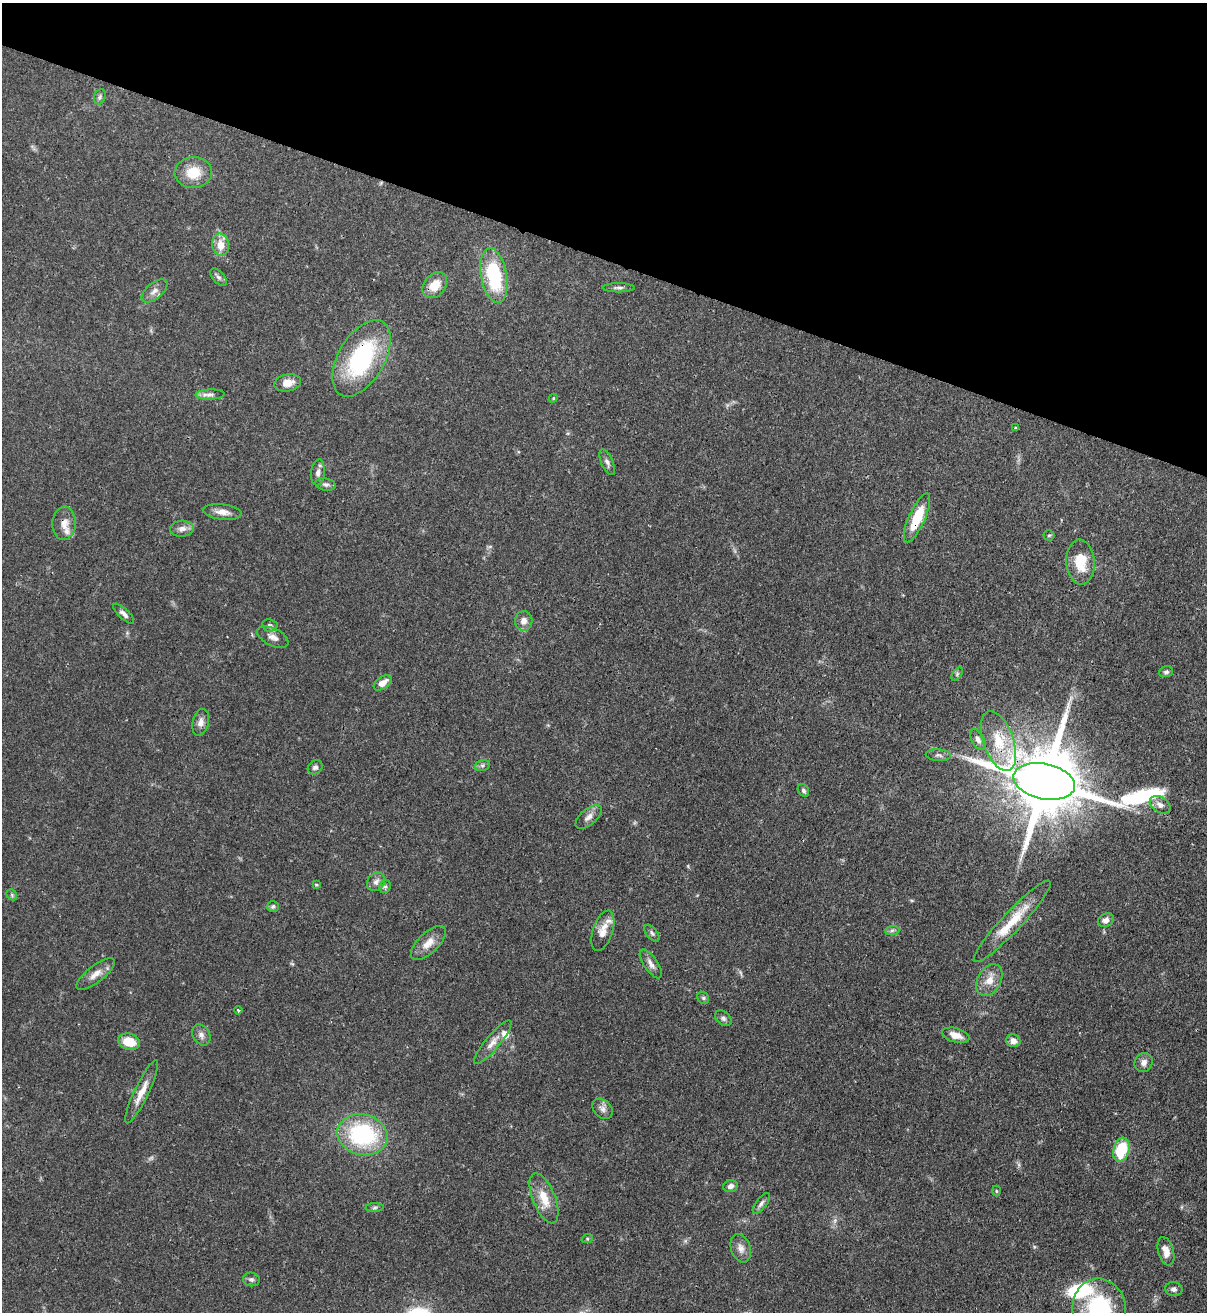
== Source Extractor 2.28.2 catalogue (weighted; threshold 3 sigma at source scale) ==
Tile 2 of 4 x 4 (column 2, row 1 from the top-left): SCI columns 1424-2628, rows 3963-5272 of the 5381 x 5304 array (HDU 1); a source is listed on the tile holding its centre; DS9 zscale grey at full resolution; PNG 1209 x 1314 px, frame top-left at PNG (2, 3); each listed source drawn as its Kron ellipse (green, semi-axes under 4 px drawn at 4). Shown black and unused: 20% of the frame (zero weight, under 3 of 4 exposures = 7% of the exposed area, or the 3 px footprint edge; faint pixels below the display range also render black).
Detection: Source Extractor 2.28.2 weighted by HDU 2 'WHT'; one run over the whole footprint, this tile lists its part. Background 0.0871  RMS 0.004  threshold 0.0179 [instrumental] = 3 sigma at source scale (4.5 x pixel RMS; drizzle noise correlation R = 1.50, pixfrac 1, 0.05/0.05 arcsec/px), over >= 5 px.
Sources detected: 82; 1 too faint to see at this stretch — neither listed nor drawn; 4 inside a brighter listed object's ellipse — not listed separately; the other 77 listed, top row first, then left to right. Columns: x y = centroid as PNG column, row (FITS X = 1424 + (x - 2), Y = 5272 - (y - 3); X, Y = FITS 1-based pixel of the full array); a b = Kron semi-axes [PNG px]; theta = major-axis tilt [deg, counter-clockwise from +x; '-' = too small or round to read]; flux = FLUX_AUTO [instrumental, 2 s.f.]
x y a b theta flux
100 97 8 5 70 0.89
193 173 19 15 4 9.1
221 245 11 8 -81 4.5
494 276 28 13 -79 29
219 277 11 5 -48 1.2
435 285 14 10 49 6.9
618 288 16 4 0 1.2
154 291 15 8 40 2.6
361 358 42 23 60 47
288 383 13 8 10 4.1
210 394 15 5 2 1.7
553 398 4 4 - 0.45
1015 427 3 3 - 0.55
607 462 14 6 -66 1.5
318 472 13 7 84 1.8
326 484 10 6 -10 1.2
222 512 19 7 -6 3.3
917 518 26 8 66 13
64 523 16 11 86 3.9
182 529 12 8 3 2.4
1049 535 5 5 - 0.54
1080 562 22 14 -86 10
124 614 13 5 -43 1.8
524 621 10 9 - 2.7
270 625 8 6 -6 1
273 637 17 8 -26 2.6
1166 672 7 5 17 0.88
957 674 7 4 54 0.59
383 683 10 6 35 3.3
201 722 14 8 77 2.4
978 739 11 6 -60 1.8
998 741 31 15 -70 14
938 755 12 6 -3 1.3
482 766 8 5 16 0.96
315 767 8 6 40 1.2
1044 781 31 17 -12 4900
803 790 7 5 -58 0.94
1160 805 11 7 -32 2.2
589 817 16 8 40 2.5
376 882 10 8 48 1.9
316 885 4 4 - 0.41
385 886 7 5 68 0.92
12 895 6 4 -48 0.66
273 906 6 5 - 0.87
1106 920 8 6 25 2.2
1012 921 55 10 47 12
892 930 7 4 2 0.94
603 931 21 10 72 4.8
652 933 10 5 -51 1
428 943 22 10 44 4.9
651 964 17 7 -56 2.5
96 974 23 8 38 3.8
989 980 17 11 61 5
703 998 6 5 - 0.78
238 1010 4 2 - 0.48
723 1018 9 6 -40 1.2
201 1035 11 8 -59 1.9
956 1035 14 7 -15 4.1
1013 1041 7 6 - 2.7
129 1042 11 8 -13 9.1
493 1042 28 7 50 3.6
1144 1062 10 8 57 2.3
142 1092 34 7 65 5.5
603 1109 11 8 -47 2.1
362 1135 25 20 -14 44
1121 1150 12 8 73 16
730 1186 7 6 - 1.9
996 1191 5 3 - 0.38
544 1198 27 11 -68 7.5
761 1203 12 5 53 1.4
375 1208 9 4 1 0.94
587 1239 6 4 18 0.48
741 1248 14 9 -71 2.7
1166 1251 15 7 -74 3.9
251 1279 8 6 -10 1.1
1174 1289 8 7 - 1.3
1099 1308 30 26 -82 36
Overlapping masked pixels (flux is a lower limit): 5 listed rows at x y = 361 358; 917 518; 64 523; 998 741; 1044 781
Isophote crosses this tile's border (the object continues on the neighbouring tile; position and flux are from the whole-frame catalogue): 1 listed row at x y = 1099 1308